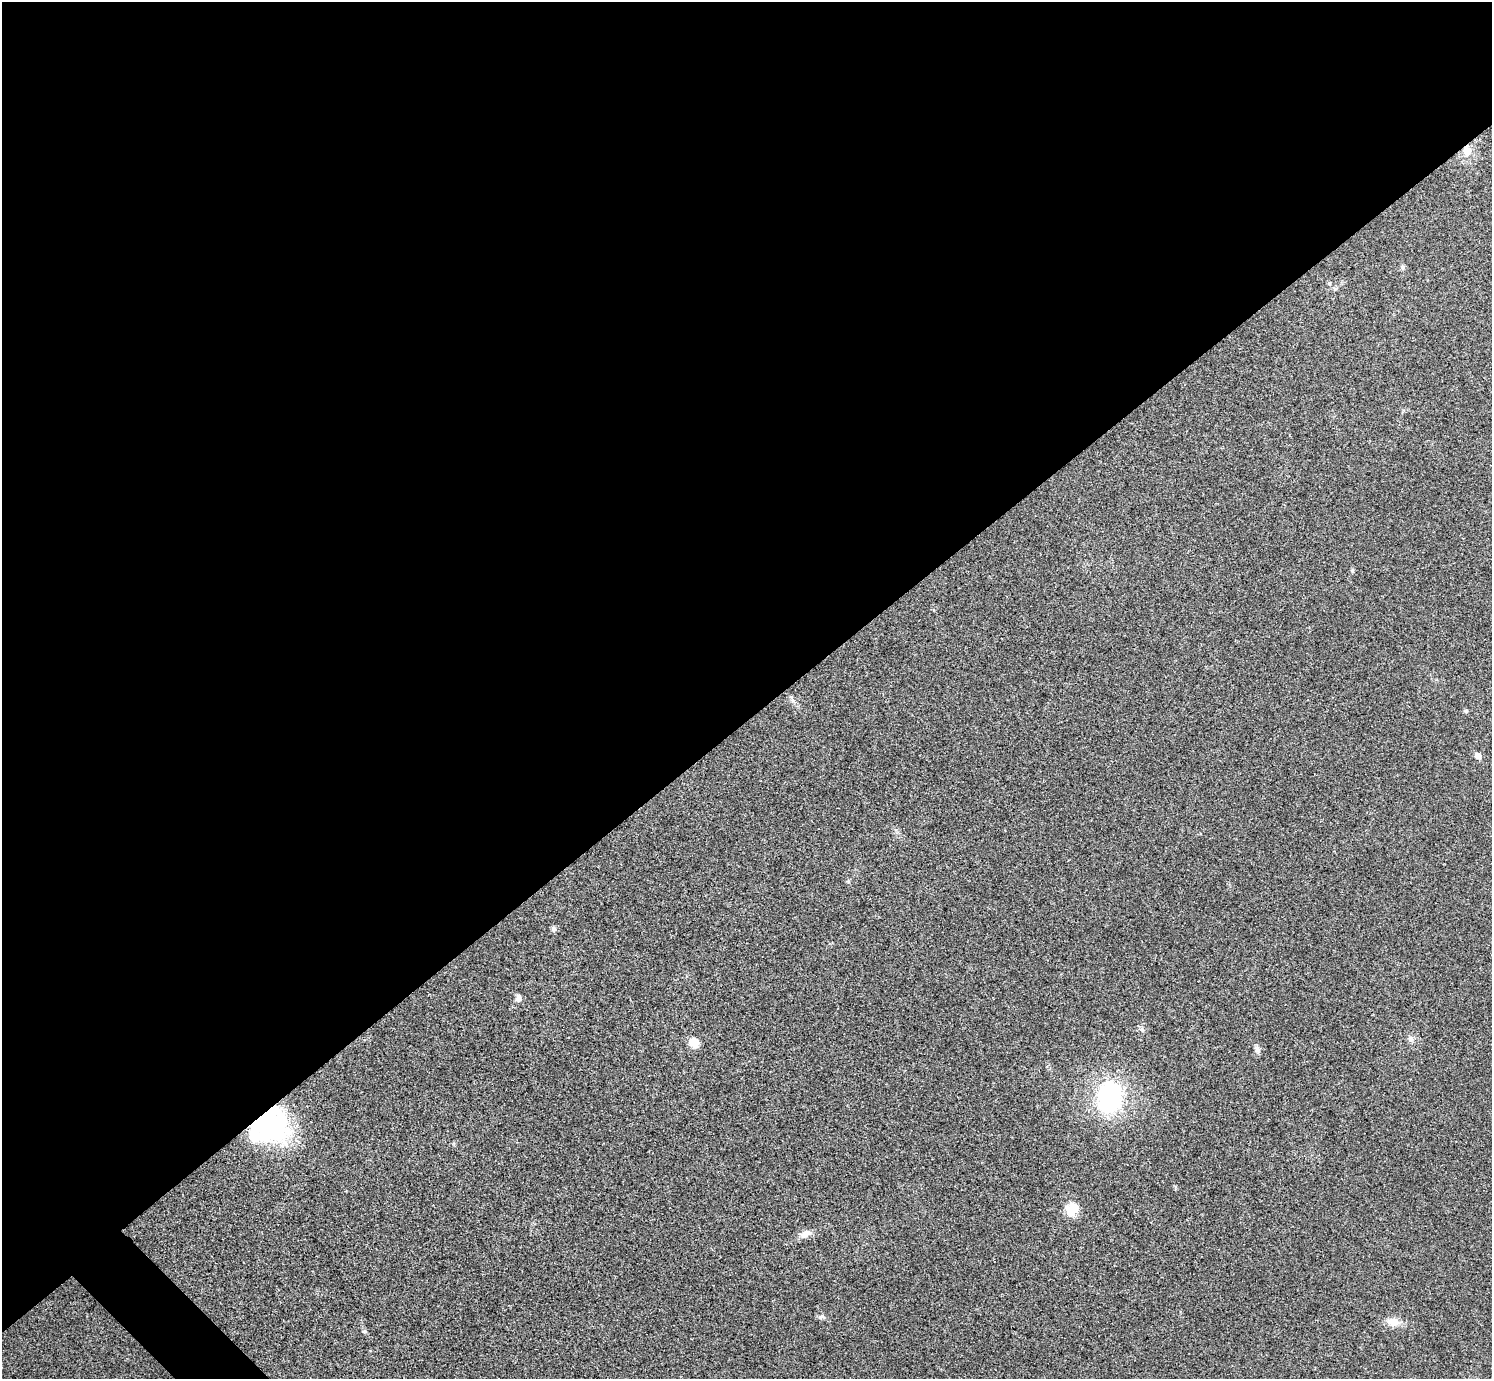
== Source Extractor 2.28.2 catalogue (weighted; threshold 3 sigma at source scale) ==
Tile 2 of 4 x 4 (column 2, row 1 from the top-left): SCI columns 1502-2991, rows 4297-5673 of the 5983 x 5981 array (HDU 1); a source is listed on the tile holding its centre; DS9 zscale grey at full resolution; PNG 1494 x 1381 px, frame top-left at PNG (2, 2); no overlay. Shown black and unused: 53% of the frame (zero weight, under 3 of 4 exposures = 1% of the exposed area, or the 3 px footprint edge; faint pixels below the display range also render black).
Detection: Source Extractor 2.28.2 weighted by HDU 2 'WHT'; one run over the whole footprint, this tile lists its part. Background 0.029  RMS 0.0049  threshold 0.022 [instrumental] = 3 sigma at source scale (4.5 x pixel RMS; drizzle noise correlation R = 1.50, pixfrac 1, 0.05/0.05 arcsec/px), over >= 5 px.
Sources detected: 20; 2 inside a brighter object's white glare — not listed; the other 18 listed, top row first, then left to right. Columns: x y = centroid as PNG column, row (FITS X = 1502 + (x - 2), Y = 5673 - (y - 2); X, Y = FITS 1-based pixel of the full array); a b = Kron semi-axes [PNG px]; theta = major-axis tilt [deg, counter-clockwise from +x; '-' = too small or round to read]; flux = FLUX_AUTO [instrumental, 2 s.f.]
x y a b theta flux
1467 150 13 10 -84 5.3
1403 267 6 6 - 1.1
1329 283 6 4 -18 0.61
1352 570 6 4 -46 0.57
1466 711 6 5 - 0.72
1478 756 6 5 - 3.4
554 929 8 7 - 1.3
518 998 10 7 84 1.6
1411 1039 8 7 - 1.7
694 1043 12 11 - 5.2
1257 1049 9 6 -71 2.1
1110 1097 27 21 82 64
268 1124 38 34 -23 86
1070 1211 8 6 -27 15
805 1234 16 8 26 3.7
822 1317 10 5 11 1.1
1393 1322 17 11 -8 5.5
364 1331 7 5 20 0.74
Overlapping masked pixels (flux is a lower limit): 2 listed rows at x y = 1467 150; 268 1124
Unlisted compact peaks at least as high as the median listed source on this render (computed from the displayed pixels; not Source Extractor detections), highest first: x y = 1142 1029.